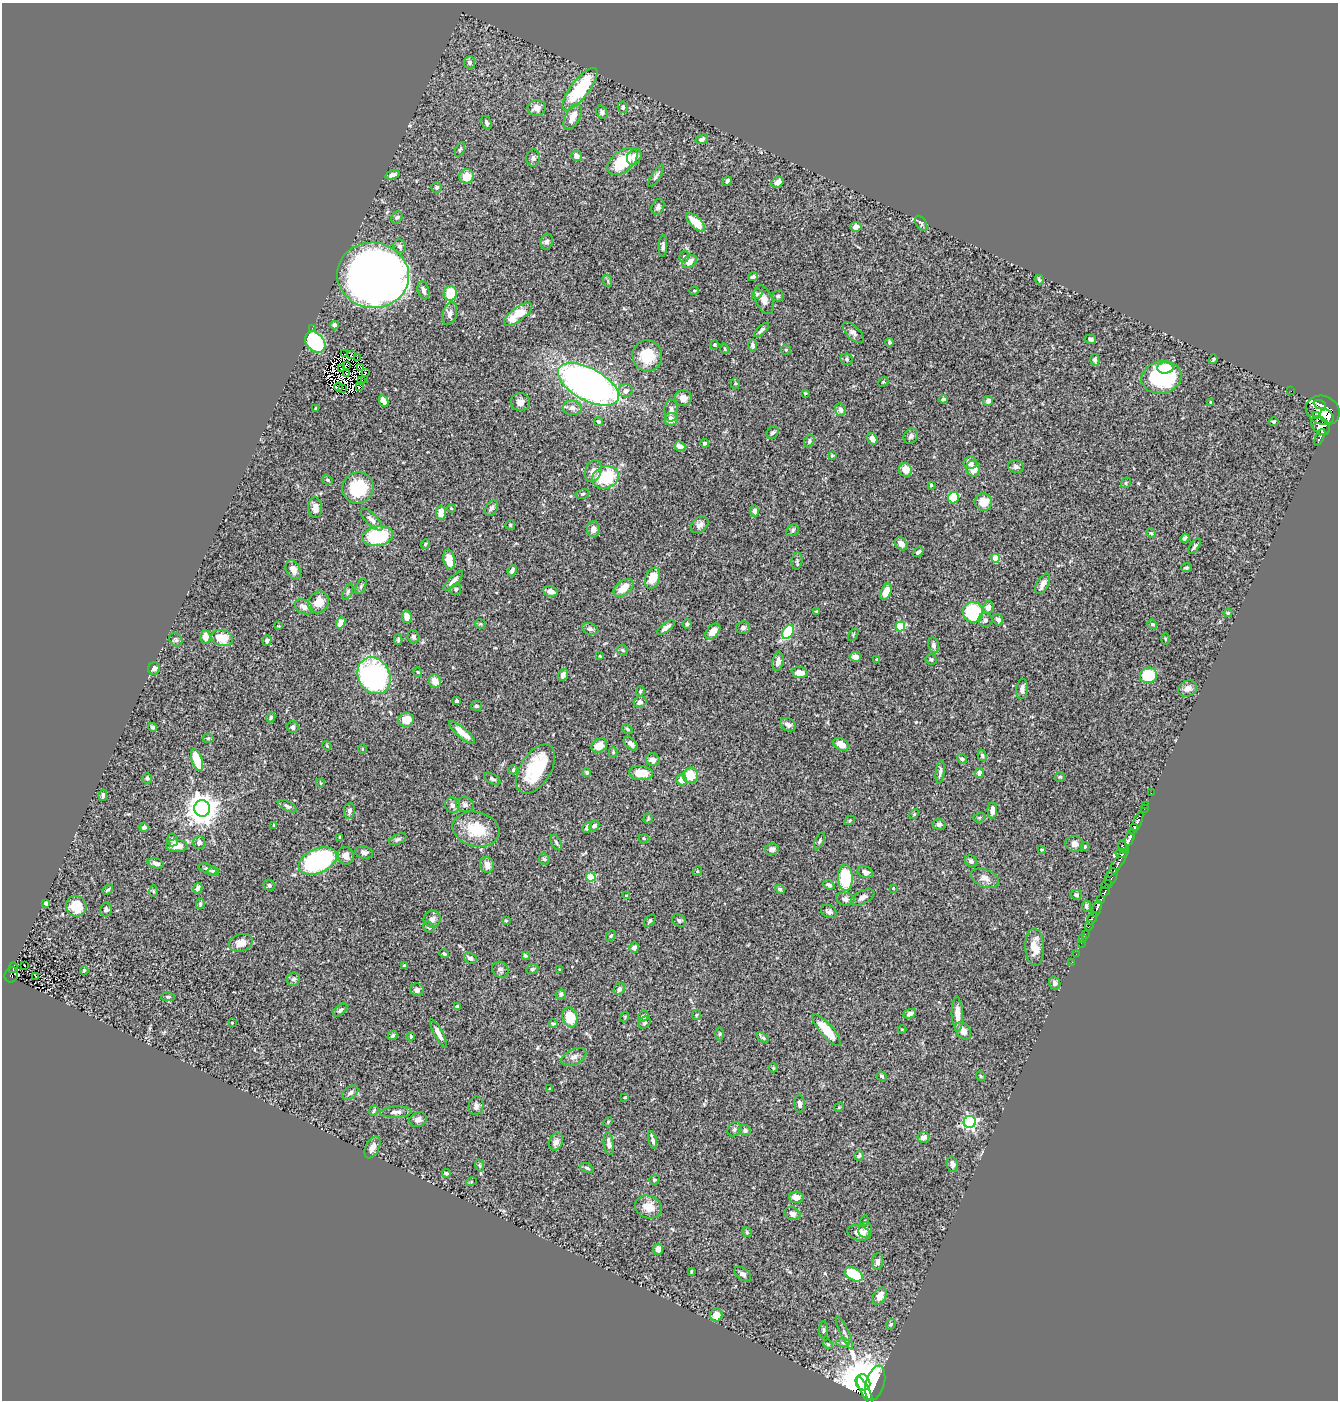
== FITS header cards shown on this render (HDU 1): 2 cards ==
NAXIS1  =                 1336
NAXIS2  =                 1398

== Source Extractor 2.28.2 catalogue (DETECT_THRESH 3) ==
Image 1336 x 1398 px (HDU 1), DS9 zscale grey, 1 PNG px = 1 image px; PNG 1340 x 1402 px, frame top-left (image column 1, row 1398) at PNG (2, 3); each listed source drawn as its Kron ellipse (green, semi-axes under 4 px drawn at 4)
Background 0.594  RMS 0.025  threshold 0.074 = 3 sigma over >= 5 px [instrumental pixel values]
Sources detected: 410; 6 with non-positive FLUX_AUTO (blend fragments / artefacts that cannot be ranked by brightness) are neither listed nor drawn; the other 404 listed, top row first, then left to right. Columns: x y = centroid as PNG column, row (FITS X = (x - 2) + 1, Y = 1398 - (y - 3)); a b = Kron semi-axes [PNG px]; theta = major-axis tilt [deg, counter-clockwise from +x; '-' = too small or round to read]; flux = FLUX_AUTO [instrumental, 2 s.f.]
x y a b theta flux
469 62 6 5 - 4.5
580 89 26 9 52 94
623 107 6 5 - 4.2
537 108 9 7 5 14
602 112 7 5 -58 4.6
573 117 14 7 63 15
486 123 7 5 -70 3.8
702 139 6 4 22 5.2
460 149 8 3 63 2.4
576 156 5 5 - 8
634 157 9 6 60 10
533 158 8 7 - 4.8
622 162 17 10 39 73
392 175 7 4 16 6.7
467 176 7 7 - 24
656 176 13 4 58 5.3
727 181 5 3 - 3.8
778 182 6 5 - 12
436 187 5 5 - 3.1
658 207 8 6 64 5.4
397 217 6 5 - 2.9
695 222 12 5 -44 28
921 223 8 5 -57 2.9
856 227 6 5 - 8.3
547 242 8 6 74 5.1
400 246 6 6 - 5
663 246 11 4 88 4.9
684 257 6 5 - 3
689 261 8 5 33 16
373 275 36 33 -9 2200
753 277 5 4 - 3.7
1039 280 5 3 - 2.1
608 281 6 4 -72 2.2
423 290 9 5 -74 6
694 291 4 4 - 1.7
450 293 7 6 - 39
757 294 6 4 44 2.5
778 296 5 5 - 2.6
764 300 15 8 -66 13
450 314 12 7 73 8
518 314 17 6 36 39
335 325 4 4 - 6.1
312 328 2 2 - 14
762 330 9 4 44 4.6
853 333 13 6 -44 6.4
1090 339 6 4 -15 3.8
315 342 12 8 -50 170
890 342 4 4 - 2.9
714 345 5 3 - 1.6
753 345 6 4 -84 4.1
725 349 5 3 - 1.3
786 350 5 4 - 1.9
345 354 3 2 - 2.6
351 355 4 2 - 1.1
647 356 15 15 - 50
357 357 2 2 - 0.91
847 359 6 5 - 3.2
1213 359 5 3 - 2.3
1095 360 6 4 -77 4
346 365 4 2 - 2
361 368 3 2 - 1.6
1165 368 8 5 1 15
342 369 4 2 - 0.75
346 373 2 2 - 1.5
365 373 3 2 - 1
1161 377 20 16 14 210
364 380 3 2 - 0.5
362 381 3 2 - 2.2
883 382 6 4 42 2
588 384 33 16 -28 860
735 384 5 4 - 2.3
359 386 3 2 - 2.4
339 387 4 2 - 0.036
342 388 3 2 - 2.1
626 391 7 6 - 6.9
1291 391 2 2 - 5.3
805 393 4 3 - 1.5
683 398 8 8 - 10
943 399 4 3 - 3
383 401 6 4 -63 14
988 401 5 4 - 7.6
520 402 9 9 - 10
1211 402 3 3 - 1.7
1320 405 6 3 -20 450
316 408 3 2 - 1.5
572 408 9 7 -3 8.2
841 410 6 5 - 6.3
1323 410 17 14 -22 3300
671 411 11 7 87 9
1316 416 3 2 - 210
1327 417 8 6 -48 1200
671 419 6 6 - 13
598 422 5 4 - 2.8
1274 422 5 4 - 2
1320 425 11 7 -49 1100
772 433 7 5 43 3.3
911 436 8 7 - 5.3
1320 437 9 3 64 380
872 439 6 4 -56 15
809 441 6 4 64 3.6
705 443 4 3 - 3.2
680 446 6 4 -21 9.4
832 455 4 3 - 2.3
970 463 7 6 - 8.6
1016 467 8 6 -15 5.1
973 469 8 7 - 16
905 470 7 6 - 19
593 471 11 8 67 13
605 477 13 11 19 85
327 480 6 4 -28 2.2
1126 483 5 4 - 2.2
931 485 3 3 - 1.9
358 488 16 15 - 69
582 494 7 5 17 2.9
953 497 6 5 - 59
983 502 9 8 - 25
315 508 10 7 -87 9.1
451 508 4 3 - 1.3
491 508 8 6 56 5
755 511 5 4 - 5.5
441 513 7 5 -88 13
372 520 14 5 -45 9.5
510 525 5 5 - 2.4
700 525 10 7 39 7.8
593 529 8 6 83 8.6
793 530 7 5 36 3.2
1151 533 5 4 - 2.1
378 536 15 9 9 130
1185 538 5 3 - 3.4
425 544 5 4 - 2
901 544 7 5 -46 9.4
1195 546 9 4 57 3.6
918 552 6 4 39 3.8
995 558 4 4 - 50
449 560 10 5 -78 27
797 561 9 5 83 4.1
1186 568 5 4 - 2.4
293 570 10 7 -63 11
512 571 6 4 67 4.8
652 578 11 7 69 29
453 581 13 4 45 7.4
1043 584 11 5 61 12
361 586 8 4 64 3.1
623 588 11 7 37 24
456 589 6 5 - 3
550 591 7 5 -12 10
348 592 9 4 66 3.1
886 592 8 5 65 23
319 602 11 10 - 22
304 607 10 6 -35 8.5
988 607 6 5 - 7.9
817 611 4 3 - 1.8
973 612 10 10 - 99
1228 613 4 3 - 1.9
407 617 6 4 -79 13
985 620 7 7 - 5.1
998 620 6 5 - 6.4
341 623 6 4 69 14
480 624 5 4 - 2.1
687 624 5 4 - 3.3
1152 624 5 4 - 3.1
279 626 4 4 - 1.4
666 627 10 4 37 8.2
900 627 5 5 - 86
743 628 7 6 - 4.3
590 629 8 5 -17 4.6
713 632 9 6 50 12
788 632 8 5 56 63
853 635 7 3 60 2
205 637 7 5 -87 15
413 637 6 6 - 3.8
222 638 11 8 -14 35
1165 639 5 3 - 1.7
176 640 7 6 - 3.3
267 640 5 4 - 4.7
398 640 5 3 - 2.8
933 645 8 5 -80 5.7
622 650 5 5 - 2.2
600 656 4 4 - 1.3
855 657 6 4 -6 11
931 659 6 5 - 2.7
877 660 3 3 - 1.8
778 661 10 5 80 8.2
154 668 6 6 - 6.2
418 672 4 4 - 1.7
800 673 8 5 -4 14
563 675 6 4 70 7.8
1149 675 8 8 - 65
374 676 19 15 -61 290
435 681 7 6 - 14
1188 688 10 8 25 8.5
1022 689 10 6 83 6.4
640 691 5 4 - 2.8
457 701 4 3 - 3.1
640 702 6 5 - 5.1
476 706 5 5 - 2.9
271 717 5 4 - 2.8
406 720 7 7 - 22
788 725 8 6 -25 7.4
153 727 4 4 - 2.8
293 727 6 5 - 5.4
627 729 5 4 - 2.4
462 732 16 5 -40 20
208 738 5 5 - 2.2
631 744 8 5 -44 7.2
841 744 8 5 -26 15
327 746 5 3 - 1.5
599 746 8 6 35 16
362 749 4 3 - 1.3
613 752 5 4 - 2.4
982 755 6 4 -75 2.3
962 759 5 4 - 3.9
197 760 12 5 -72 45
653 760 7 6 - 9.6
536 769 27 15 58 89
513 770 5 3 - 2.7
940 772 12 4 83 5.3
587 773 4 4 - 2.6
641 773 12 7 -3 32
979 773 5 4 - 9.1
690 775 8 7 - 34
1060 777 5 5 - 2.2
147 778 5 5 - 4
492 779 9 5 -28 4.5
682 780 5 5 - 13
320 783 4 2 - 1.1
1151 793 2 2 - 3.4
103 795 6 4 80 4.1
452 805 7 7 - 7.5
465 805 9 7 -18 5.6
1146 805 2 2 - 7.8
287 806 10 4 -27 4.1
202 808 8 8 - 2600
1144 809 2 2 - 7.2
992 810 8 4 89 10
349 811 8 5 81 7.2
914 814 5 4 - 1.7
648 818 5 4 - 1.8
979 818 6 4 17 2.4
850 820 5 3 - 1.8
1137 823 12 3 65 210
939 824 7 5 -12 4.4
274 825 3 3 - 1.9
594 825 5 4 - 5.8
144 827 5 4 - 3.5
587 827 6 4 68 6.6
1134 827 4 4 - 400
476 829 24 17 -13 59
1130 837 9 4 71 720
340 838 4 3 - 2.5
644 838 5 3 - 1.7
398 839 9 5 25 3.8
172 840 6 5 - 3.6
820 841 9 4 65 2.8
199 842 6 6 - 5.7
556 842 8 4 -60 3.7
1075 844 9 7 -12 7.8
177 846 11 6 -5 20
1123 846 6 4 -70 220
1085 847 4 3 - 1.7
772 849 7 6 - 7.2
1042 850 4 3 - 1.6
364 852 9 6 -11 5.8
1121 854 5 4 - 150
346 856 9 8 - 11
544 859 5 5 - 2.8
318 861 20 12 24 290
971 861 6 5 - 3.6
1118 862 18 4 56 290
156 863 8 5 -16 7.5
487 865 7 7 - 13
207 869 10 4 -20 4.7
213 871 6 5 - 3.2
697 871 5 4 - 2
865 872 8 5 -20 7.3
591 877 5 4 - 59
1111 877 9 5 65 240
845 878 13 7 -88 87
985 878 15 9 -21 11
269 885 6 5 - 4.2
829 885 6 4 -22 5.4
1106 885 6 3 13 230
198 888 5 4 - 5
893 888 4 4 - 1.2
780 889 5 4 - 3
108 890 6 3 43 2.7
153 891 6 4 -89 2.4
1105 891 6 3 55 120
1076 895 6 5 - 3.2
626 896 4 3 - 2.5
863 897 13 6 27 7.7
845 899 9 6 -13 6.1
1101 899 4 3 - 200
46 903 3 3 - 5
200 904 5 4 - 2.7
76 906 10 10 - 29
1086 906 5 4 - 5.4
1097 908 8 3 68 710
106 910 7 6 - 5.3
829 911 8 6 -29 4.8
1092 918 7 3 59 83
432 919 8 8 - 7.8
506 920 3 3 - 1.6
679 920 7 6 - 3.6
650 921 7 4 47 3.3
1089 926 5 3 - 68
429 927 6 5 - 4.3
1085 934 2 2 - 13
611 936 6 4 49 2.7
1083 939 3 2 - 8.8
241 943 12 8 17 15
1081 943 2 2 - 4.6
1035 947 18 9 -87 24
634 948 5 5 - 6.5
444 954 5 4 - 2.9
1076 954 2 2 - 0.73
525 956 4 3 - 2.6
470 958 7 5 -32 5.5
1072 962 2 2 - 4.7
405 965 3 3 - 2.8
24 966 3 2 - 2
13 968 5 2 - 20
532 969 6 5 - 2.6
500 970 8 7 - 4.9
560 970 3 3 - 1.7
84 971 4 3 - 2.5
11 975 8 6 68 78
36 976 3 2 - 1.3
294 979 7 6 - 4.5
1055 983 7 5 -71 5.3
619 989 6 5 - 5.6
417 990 6 6 - 8.1
561 994 5 5 - 2.6
168 997 7 4 0 2.9
457 1006 4 3 - 3
340 1010 8 5 40 3.6
910 1014 6 4 23 6.5
957 1014 17 5 -88 18
696 1015 5 4 - 1.8
643 1016 6 5 - 5.6
570 1017 10 7 -75 41
625 1017 5 3 - 1.7
645 1022 7 5 46 3
232 1023 3 3 - 1.4
553 1023 4 3 - 2.2
902 1029 4 3 - 1.3
827 1030 20 6 -49 49
963 1031 9 7 -54 13
439 1034 16 4 -62 11
719 1034 6 4 89 2.4
393 1035 5 4 - 2.9
411 1036 4 3 - 2
762 1037 7 3 -36 2.5
574 1057 13 7 26 8.3
773 1068 4 4 - 1.9
882 1076 5 4 - 3.3
981 1076 5 4 - 2.1
550 1089 3 3 - 1.4
350 1093 9 6 41 5
625 1097 3 3 - 1.4
800 1104 9 5 -85 6.1
476 1106 9 7 79 6
839 1107 5 4 - 1.4
374 1111 5 3 - 2.2
396 1112 15 5 3 7
418 1120 9 7 19 7.4
608 1122 5 4 - 1.8
970 1122 6 6 - 280
734 1129 8 6 49 3.6
745 1130 5 5 - 4.3
923 1137 6 5 - 8.8
653 1140 9 3 -76 5.5
556 1142 9 6 65 8.4
609 1144 11 5 -82 9.1
372 1147 12 6 62 10
859 1156 5 4 - 2.5
952 1164 8 5 -70 6.9
479 1165 6 4 -71 2.2
587 1168 7 4 -21 3.3
446 1173 4 3 - 2.7
654 1180 5 4 - 2.6
471 1182 5 3 - 1.6
796 1197 7 5 -3 12
648 1207 14 11 -20 22
792 1214 8 6 -23 6.4
864 1221 5 3 - 1.5
865 1230 8 6 62 6.9
747 1232 5 4 - 2.3
859 1233 12 7 -17 16
658 1249 5 5 - 8.3
878 1262 8 5 84 5.6
691 1271 3 2 - 1.6
743 1274 9 6 -36 5.4
854 1274 10 6 -31 72
880 1296 9 6 59 18
716 1315 6 6 - 19
891 1324 6 4 55 2.1
823 1330 9 3 85 2.8
844 1333 18 4 -65 5.8
843 1343 6 4 -1 2.9
828 1344 5 4 - 1.9
863 1382 8 7 - 12000
875 1383 18 9 74 360
865 1391 15 4 -62 2100
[6 non-positive-flux detections neither listed nor drawn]